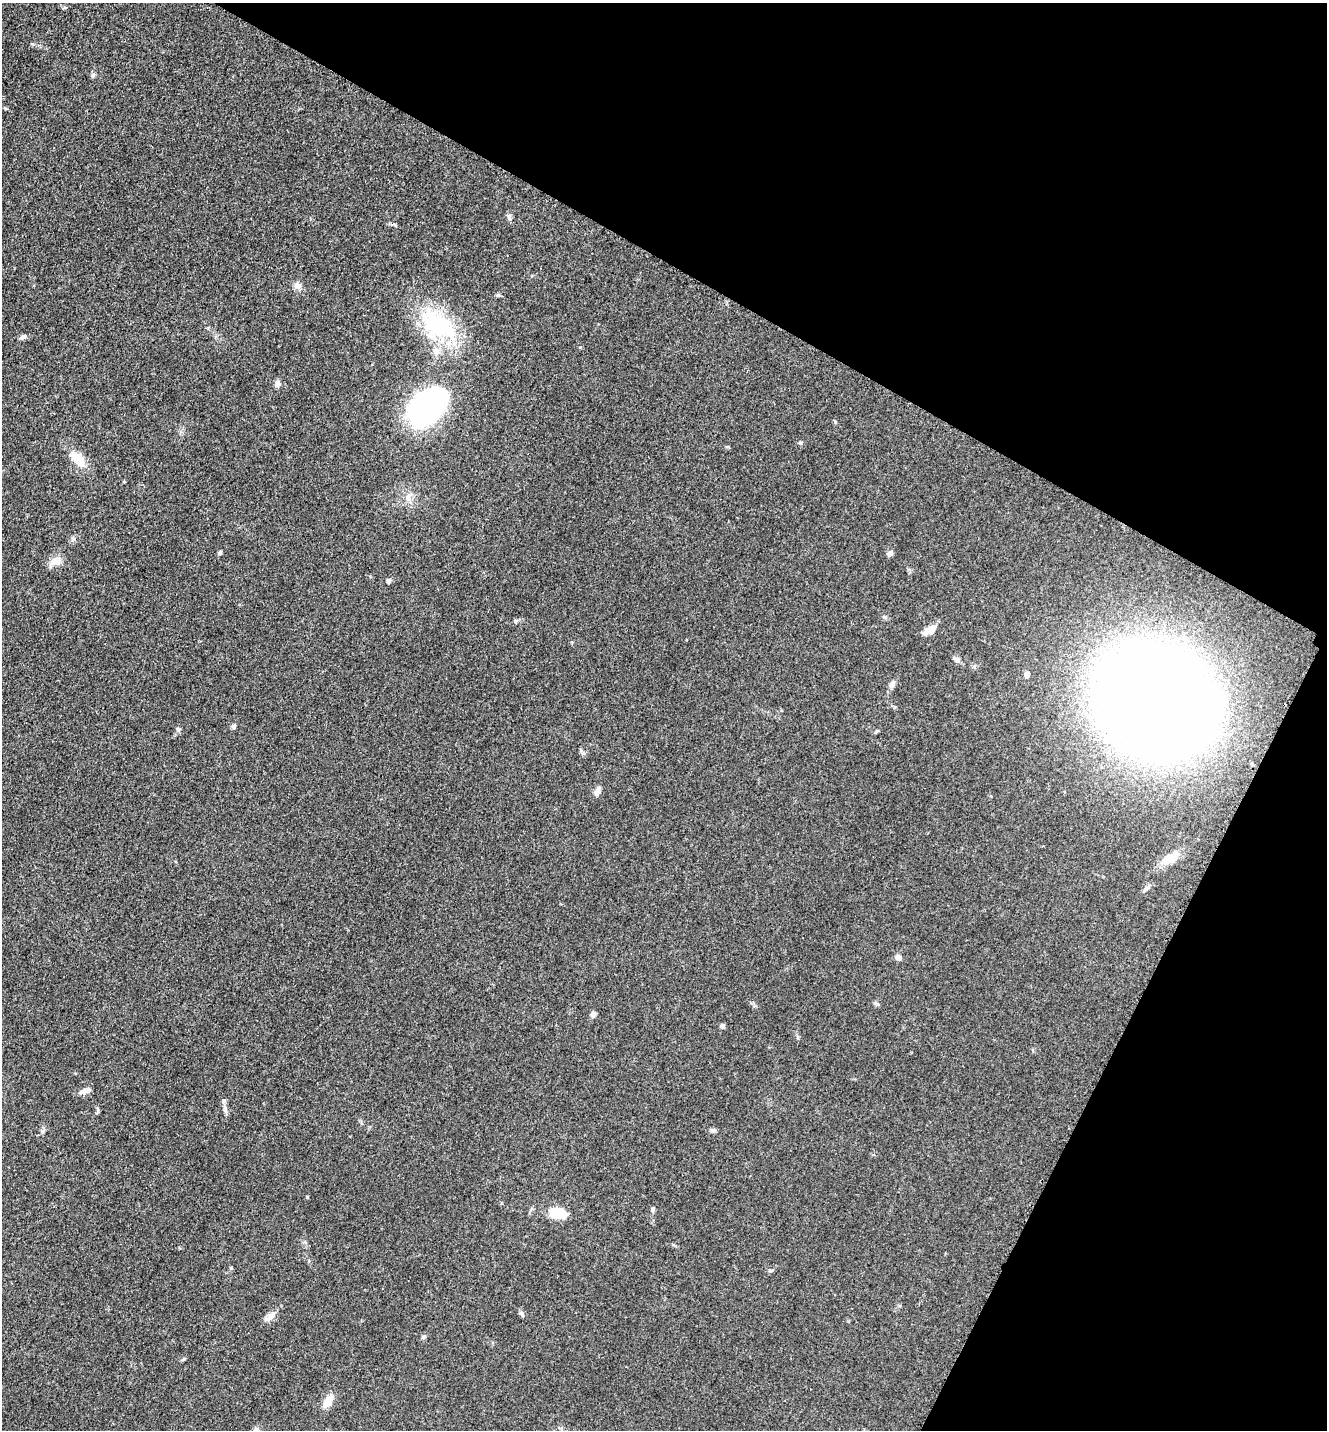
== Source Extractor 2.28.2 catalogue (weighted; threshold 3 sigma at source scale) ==
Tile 8 of 4 x 4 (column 4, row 2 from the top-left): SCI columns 4274-5598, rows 2900-4327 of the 5806 x 5775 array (HDU 1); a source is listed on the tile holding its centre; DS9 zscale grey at full resolution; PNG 1329 x 1432 px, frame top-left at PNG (2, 3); no overlay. Shown black and unused: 27% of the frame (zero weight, under 3 of 5 exposures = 4% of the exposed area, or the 3 px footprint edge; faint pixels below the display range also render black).
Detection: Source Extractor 2.28.2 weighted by HDU 2 'WHT'; one run over the whole footprint, this tile lists its part. Background 0.0636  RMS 0.006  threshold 0.0271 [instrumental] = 3 sigma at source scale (4.5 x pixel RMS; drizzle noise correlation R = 1.50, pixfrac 1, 0.05/0.05 arcsec/px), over >= 5 px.
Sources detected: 44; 4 inside a brighter listed object's ellipse — not listed separately; the other 40 listed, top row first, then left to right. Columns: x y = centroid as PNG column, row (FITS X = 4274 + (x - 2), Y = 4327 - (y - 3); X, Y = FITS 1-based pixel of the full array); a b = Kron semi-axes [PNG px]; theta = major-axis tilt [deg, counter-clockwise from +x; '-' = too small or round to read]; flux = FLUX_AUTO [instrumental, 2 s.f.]
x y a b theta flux
93 75 7 5 46 1.2
509 216 8 5 -74 1.5
297 285 10 8 -43 3.3
498 295 6 4 -6 0.92
438 325 46 30 -34 57
23 337 9 6 32 1.6
277 384 7 6 - 2.6
428 407 36 25 48 140
800 443 6 4 -45 0.83
78 459 22 13 -46 11
408 497 12 6 79 3.2
74 539 6 4 0 1.1
220 552 5 5 - 0.97
890 554 7 6 - 2.3
55 561 17 10 20 5
388 581 6 5 - 1.3
884 617 6 4 -43 0.97
927 631 13 9 31 4.4
957 659 11 5 -38 1.9
1027 675 5 4 - 3.6
892 684 11 7 67 2.3
1155 701 67 58 -31 1800
234 726 6 5 - 1.2
178 729 6 5 - 1
598 792 11 6 48 2.3
1169 859 23 12 25 8
898 957 7 7 - 2.2
876 1004 7 4 -9 1
594 1014 7 6 - 1.9
722 1026 6 5 - 1.4
85 1091 15 6 19 3.5
225 1109 11 6 -82 2.1
713 1131 8 4 -19 1.1
307 1197 4 3 - 0.62
653 1209 7 5 75 1.1
556 1213 20 14 8 10
522 1314 8 5 -51 1.4
270 1317 17 7 40 4.2
423 1337 6 5 - 1
328 1401 14 8 56 7.8
Unlisted compact peaks at least as high as the median listed source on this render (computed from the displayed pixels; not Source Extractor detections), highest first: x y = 835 422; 395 225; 231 1268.